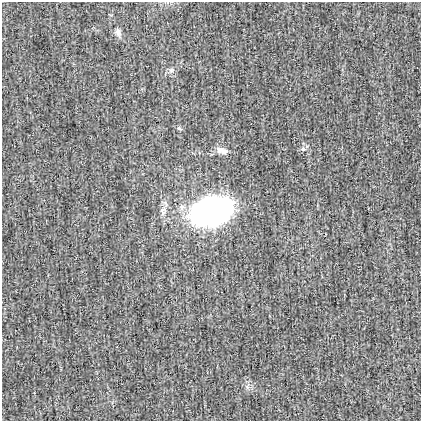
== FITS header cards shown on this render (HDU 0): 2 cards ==
NAXIS1  =                  419
NAXIS2  =                  419

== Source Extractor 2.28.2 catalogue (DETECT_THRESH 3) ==
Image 419 x 419 px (HDU 0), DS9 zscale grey, 1 PNG px = 1 image px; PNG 423 x 423 px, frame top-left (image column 1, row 419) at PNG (2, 2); no overlay
Background -0.00106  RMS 0.024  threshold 0.0713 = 3 sigma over >= 5 px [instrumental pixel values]
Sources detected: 8; all 8 listed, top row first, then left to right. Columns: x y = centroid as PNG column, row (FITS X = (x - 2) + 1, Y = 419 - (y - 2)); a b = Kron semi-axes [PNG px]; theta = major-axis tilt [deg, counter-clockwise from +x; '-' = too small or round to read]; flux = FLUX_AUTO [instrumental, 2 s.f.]
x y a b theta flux
118 32 10 7 -72 7.1
171 70 8 6 45 5.1
179 128 8 5 -22 2.9
303 149 7 6 - 4.1
223 151 15 7 -19 11
163 211 16 9 82 11
211 211 34 21 17 560
247 386 13 2 73 2.7